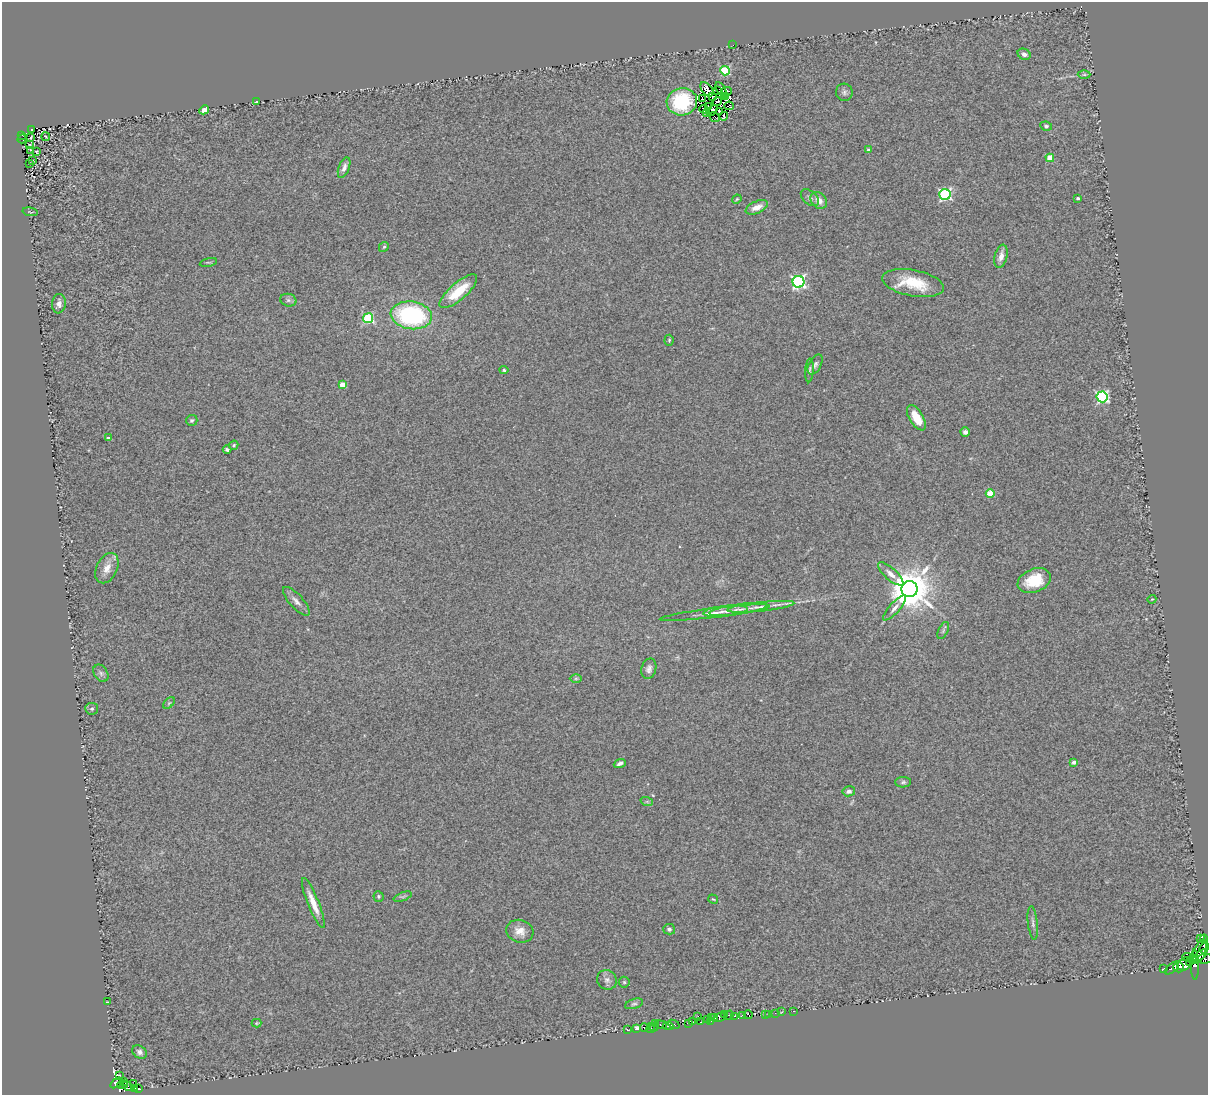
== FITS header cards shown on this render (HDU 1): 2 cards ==
NAXIS1  =                 1206
NAXIS2  =                 1093

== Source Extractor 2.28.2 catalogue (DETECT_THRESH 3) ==
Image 1206 x 1093 px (HDU 1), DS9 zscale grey, 1 PNG px = 1 image px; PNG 1210 x 1097 px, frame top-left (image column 1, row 1093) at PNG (2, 2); each listed source drawn as its Kron ellipse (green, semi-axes under 4 px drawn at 4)
Background 0.364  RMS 0.068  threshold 0.204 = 3 sigma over >= 5 px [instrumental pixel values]
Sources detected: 162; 9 with non-positive FLUX_AUTO (blend fragments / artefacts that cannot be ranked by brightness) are neither listed nor drawn; the other 153 listed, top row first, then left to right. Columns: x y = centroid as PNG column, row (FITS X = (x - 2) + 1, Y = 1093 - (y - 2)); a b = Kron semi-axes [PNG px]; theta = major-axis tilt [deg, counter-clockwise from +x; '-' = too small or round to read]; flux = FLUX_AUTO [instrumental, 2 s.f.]
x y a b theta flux
733 45 2 2 - 34
1024 54 7 5 -27 19
725 71 5 4 - 310
1084 75 6 4 1 7.9
707 89 8 5 -51 13
721 90 9 2 -59 14
717 91 3 2 - 5.2
727 91 5 4 - 6.3
844 92 9 8 - 14
712 96 4 2 - 5.4
726 97 2 2 - 3.8
702 99 3 3 - 4
717 101 5 2 - 1.5
256 102 3 2 - 2.9
682 102 15 13 11 280
729 106 5 4 - 0.88
709 107 3 2 - 2.3
704 109 4 2 - 16
204 110 5 4 - 36
712 110 6 3 44 9.9
719 111 4 2 - 4.8
707 114 2 2 - 5.5
724 116 4 3 - 0.14
715 117 5 2 - 5.2
1046 126 6 4 -8 8.5
32 129 3 2 - 35
22 135 4 2 - 21
46 137 4 2 - 3.7
30 138 3 2 - 3.4
22 139 5 3 - 14
30 144 3 2 - 3.2
868 150 3 3 - 7.1
31 151 4 2 - 4.7
37 152 3 3 - 4.8
1050 158 4 4 - 98
33 161 3 2 - 3
30 163 2 2 - 3.5
344 168 11 5 69 21
945 194 5 5 - 700
810 198 10 6 -40 14
1078 198 3 3 - 7.7
737 199 5 3 - 4.9
819 200 9 7 -49 35
757 207 12 6 24 39
30 212 7 2 -11 3.5
384 247 5 4 - 7.1
1001 256 12 6 75 35
208 262 8 3 12 5.9
798 282 6 6 - 1000
913 283 31 13 -10 160
458 291 24 8 41 150
288 300 8 6 -14 14
59 304 10 7 84 22
411 315 21 14 -8 640
368 318 5 5 - 400
669 340 5 4 - 5.6
815 365 11 6 60 15
504 370 4 4 - 6.6
809 370 12 4 86 10
342 385 4 4 - 77
1102 397 5 5 - 720
916 418 14 7 -59 91
192 420 6 5 - 8.6
965 432 5 4 - 13
108 438 3 3 - 12
234 445 5 4 - 8.9
227 449 4 3 - 9.2
990 493 4 4 - 130
107 568 16 10 64 49
891 574 16 6 -42 32
1034 581 17 11 21 150
910 589 8 8 - 18000
1152 599 4 3 - 3.8
296 601 18 7 -48 26
761 607 34 4 6 49
895 608 16 5 49 24
738 610 29 5 8 41
725 611 22 5 6 37
715 613 55 4 7 60
943 631 9 5 64 9.9
649 669 10 7 75 20
101 673 9 6 -57 14
576 678 6 4 1 7.1
169 703 7 4 45 7.2
92 709 6 6 - 10
1074 762 4 3 - 22
620 763 6 3 22 14
903 782 8 5 1 9.4
849 791 6 5 - 16
647 802 6 4 -19 6.7
378 896 5 5 - 7.8
403 897 9 3 21 7.1
713 899 5 2 - 4.5
313 903 27 5 -68 61
1033 923 17 5 -84 18
669 929 6 5 - 11
520 931 14 11 -15 48
1200 939 3 3 - 260
1204 939 4 2 - 370
1204 948 6 3 60 610
1200 951 12 6 68 1200
1200 955 8 3 38 1100
1187 957 5 3 - 670
1205 959 8 4 5 730
1193 960 4 3 - 830
1190 962 4 3 - 810
1184 964 8 6 33 3400
1195 964 15 4 -89 1200
1179 967 5 5 - 2300
1172 968 8 3 41 1400
1164 969 3 3 - 170
607 980 10 9 - 21
624 982 5 5 - 7.2
107 1002 2 2 - 2.8
634 1004 9 4 17 9.8
794 1011 3 2 - 9.1
782 1012 3 2 - 14
775 1013 2 2 - 8.2
724 1014 2 2 - 98
765 1014 2 2 - 15
769 1014 2 2 - 20
729 1015 5 3 - 160
742 1015 4 3 - 600
748 1015 4 3 - 210
698 1016 2 2 - 16
734 1016 3 2 - 190
711 1017 2 2 - 160
720 1017 6 4 26 380
715 1018 3 3 - 260
707 1019 3 2 - 200
692 1021 4 3 - 420
710 1021 3 2 - 250
701 1022 3 2 - 290
256 1023 5 4 - 4.8
655 1023 3 2 - 160
688 1023 3 3 - 290
674 1024 6 3 -25 490
661 1025 6 3 -23 89
668 1026 5 2 - 31
644 1027 4 3 - 380
654 1027 4 3 - 56
651 1028 5 4 - 59
636 1029 4 3 - 310
628 1030 3 3 - 40
139 1052 8 6 -37 16
120 1075 3 3 - 14
123 1081 3 2 - 53
116 1083 7 4 35 500
134 1084 2 2 - 2.4
123 1085 5 3 - 84
128 1086 6 2 -30 110
135 1089 3 3 - 42
138 1089 4 3 - 16
At the frame edge (FLAGS 8, measured only in part): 1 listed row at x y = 1205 959
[9 non-positive-flux detections neither listed nor drawn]